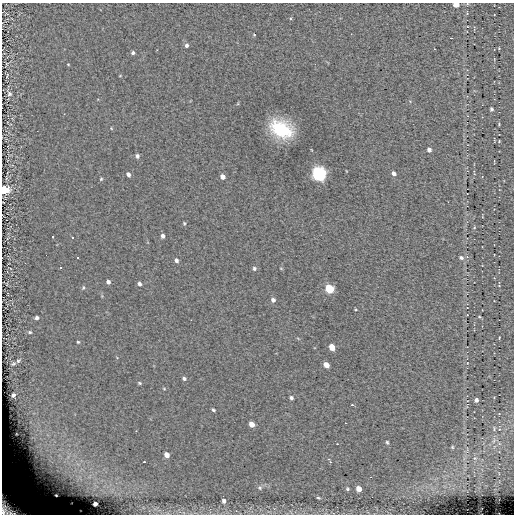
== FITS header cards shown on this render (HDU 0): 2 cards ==
NAXIS1  =                  512
NAXIS2  =                  512

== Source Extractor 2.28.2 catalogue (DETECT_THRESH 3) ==
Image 512 x 512 px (HDU 0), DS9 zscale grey, 1 PNG px = 1 image px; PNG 516 x 516 px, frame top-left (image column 1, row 512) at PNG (2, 3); no overlay
Background 0.0612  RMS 5.1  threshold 15.2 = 3 sigma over >= 5 px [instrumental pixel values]
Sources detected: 82; all 82 listed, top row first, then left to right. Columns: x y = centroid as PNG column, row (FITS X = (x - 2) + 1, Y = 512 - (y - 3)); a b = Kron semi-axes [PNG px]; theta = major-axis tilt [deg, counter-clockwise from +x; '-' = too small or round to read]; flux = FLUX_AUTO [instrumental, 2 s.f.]
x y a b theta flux
456 4 5 4 - 3700
467 4 4 3 - 350
467 27 5 3 - 310
254 35 3 3 - 290
451 38 3 2 - 320
187 45 5 4 - 950
499 48 4 3 - 250
133 53 4 4 - 770
68 64 3 3 - 270
7 75 7 3 69 350
120 76 4 2 - 230
9 94 10 7 -65 1200
491 109 5 5 - 550
499 124 3 3 - 280
111 128 5 3 - 270
281 129 19 13 -26 23000
499 141 4 4 - 290
429 150 5 4 - 1200
137 156 5 4 - 920
394 173 5 4 - 1200
474 173 9 3 -80 430
128 174 5 4 - 1100
319 174 6 6 - 88000
223 177 5 4 - 1900
101 179 5 4 - 390
4 190 5 5 - 26000
184 223 4 4 - 400
474 227 4 4 - 370
163 236 4 4 - 1000
53 237 3 3 - 13000
73 238 3 3 - 13000
46 255 2 2 - 13000
78 257 3 3 - 13000
461 258 7 6 - 990
176 260 5 4 - 960
61 268 3 3 - 13000
254 268 5 5 - 600
108 282 4 4 - 970
139 284 5 4 - 880
499 286 4 3 - 260
83 288 6 4 74 490
330 289 6 5 - 15000
273 300 6 5 - 920
467 315 2 2 - 190
479 317 4 3 - 280
37 318 4 4 - 850
30 332 6 5 - 550
499 337 4 2 - 250
78 342 3 3 - 360
332 347 5 4 - 5000
18 361 6 4 30 510
13 364 5 4 - 460
326 365 5 4 - 3200
184 379 5 4 - 690
140 383 5 4 - 420
164 389 5 3 - 320
13 395 4 3 - 680
291 398 4 3 - 810
476 400 4 4 - 970
352 405 3 3 - 470
213 410 4 2 - 490
345 423 3 2 - 500
252 424 5 4 - 2900
387 442 6 4 -72 500
337 444 2 2 - 180
452 447 4 4 - 350
167 455 5 4 - 2000
68 457 17 6 52 3900
328 459 4 3 - 430
50 460 32 17 -79 20000
144 462 2 2 - 340
330 462 3 3 - 470
65 472 13 10 69 4900
79 478 16 9 56 3900
260 488 7 6 - 740
347 489 5 5 - 560
359 489 5 5 - 2900
56 495 3 3 - 490
318 498 6 4 -35 520
224 501 5 4 - 1100
95 504 4 4 - 990
10 507 25 15 -36 19000
At the frame edge (FLAGS 8, measured only in part): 4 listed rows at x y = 456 4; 467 4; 4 190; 10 507